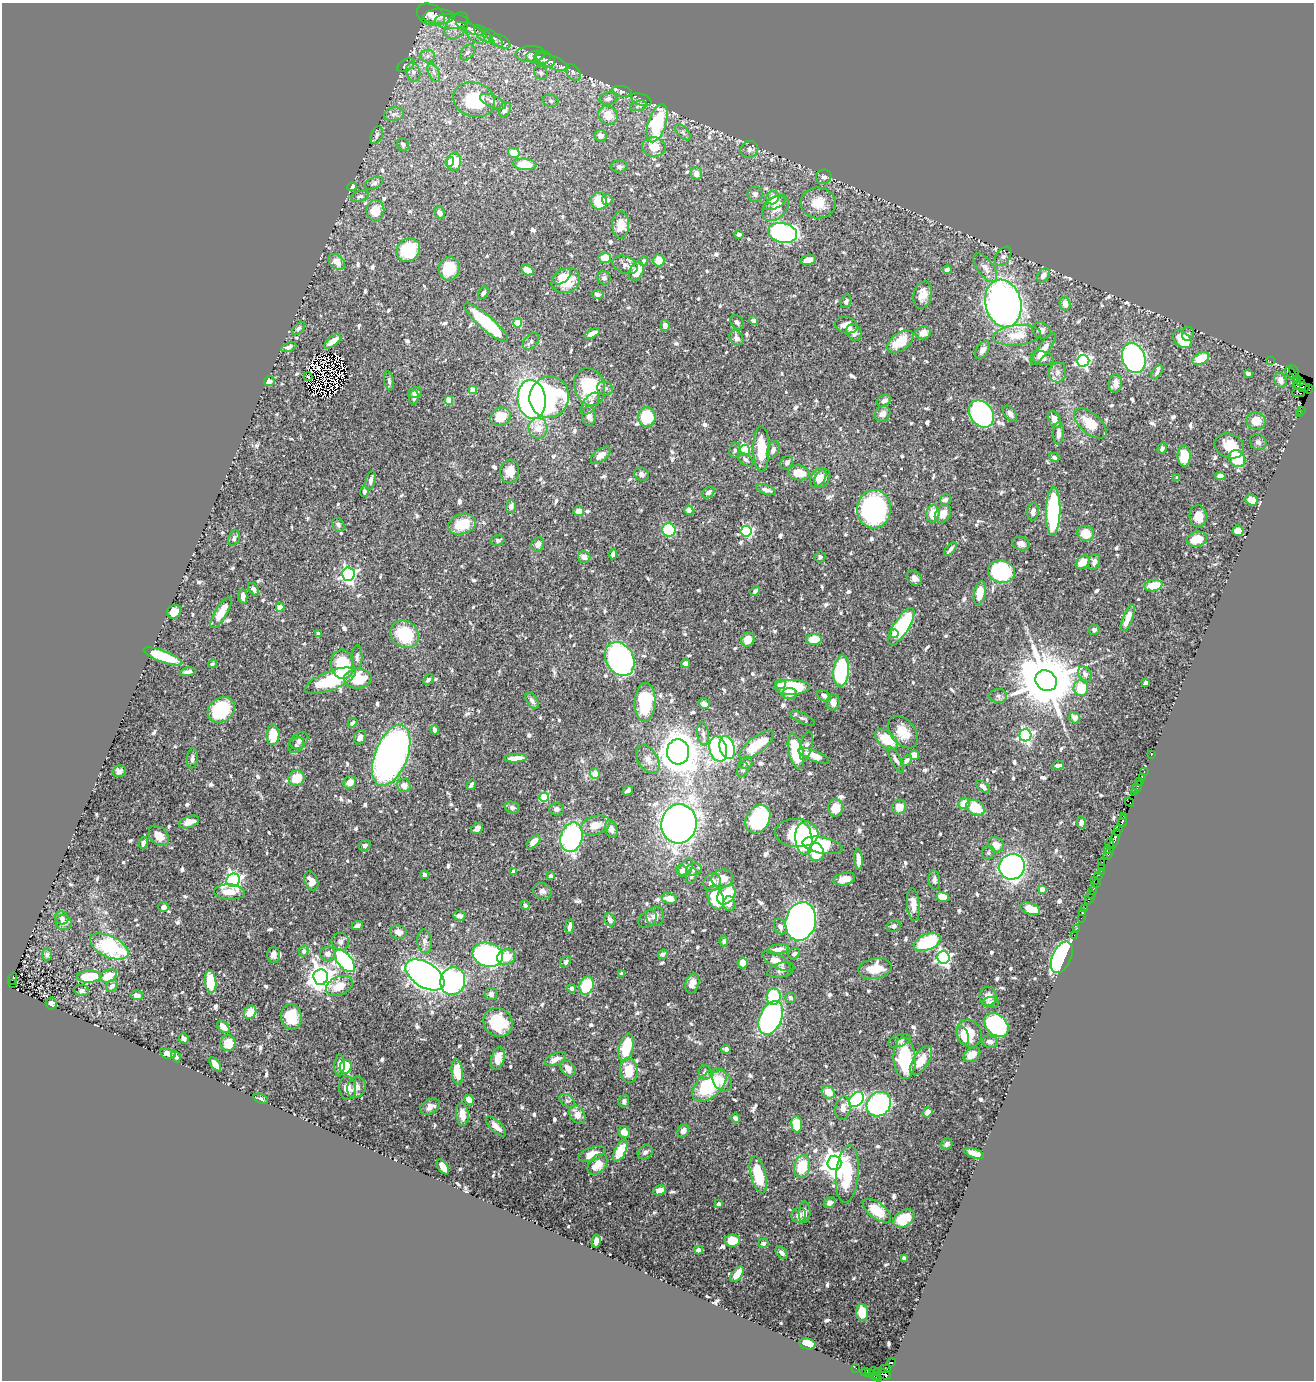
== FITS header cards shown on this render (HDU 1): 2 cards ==
NAXIS1  =                 1312
NAXIS2  =                 1378

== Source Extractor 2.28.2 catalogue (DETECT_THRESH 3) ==
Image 1312 x 1378 px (HDU 1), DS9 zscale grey, 1 PNG px = 1 image px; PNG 1316 x 1382 px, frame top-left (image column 1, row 1378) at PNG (2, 3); each listed source drawn as its Kron ellipse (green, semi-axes under 4 px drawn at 4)
Background 0.779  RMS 0.018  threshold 0.0546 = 3 sigma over >= 5 px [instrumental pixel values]
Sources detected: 825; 5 with non-positive FLUX_AUTO (blend fragments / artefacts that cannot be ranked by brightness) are neither listed nor drawn; of the other 820, the 500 brightest by FLUX_AUTO listed and drawn (320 fainter detections omitted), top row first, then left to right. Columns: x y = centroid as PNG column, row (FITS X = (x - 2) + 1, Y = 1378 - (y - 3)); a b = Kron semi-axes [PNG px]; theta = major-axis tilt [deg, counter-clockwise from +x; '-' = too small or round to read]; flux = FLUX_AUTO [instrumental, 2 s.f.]
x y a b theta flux
431 15 14 10 -26 8.4
439 17 15 7 2 7.3
451 21 17 8 0 11
456 26 15 10 54 12
471 29 15 4 -20 4.2
474 33 13 6 -45 6.2
483 34 11 5 -45 3.9
494 38 12 5 -45 3.3
501 42 10 6 -33 3.8
467 52 9 6 50 3.8
530 54 15 8 3 7.3
427 56 7 6 - 4.7
538 57 12 6 -3 5.3
545 59 11 7 -25 4.2
552 62 17 6 -22 8.6
406 65 9 5 31 3.7
413 72 9 7 -71 6
434 73 10 5 -63 4.2
541 73 7 6 - 3.3
573 73 9 6 -49 4.3
622 91 10 5 -11 3.7
608 99 9 6 9 4.7
474 100 21 17 -19 69
641 100 10 5 -21 3.5
551 101 8 6 -16 3.2
493 102 14 6 -23 5.9
638 106 8 5 18 3.4
505 109 8 5 65 4.2
394 114 10 7 9 4.7
608 115 10 9 - 19
657 123 20 9 72 94
683 132 10 5 -46 3.4
377 135 9 5 69 3.9
600 136 6 6 - 6.1
403 145 6 5 - 3.7
654 147 12 9 -4 23
749 149 9 8 - 6.1
514 153 6 5 - 18
450 162 5 4 - 19
454 162 9 7 79 23
525 164 12 5 -5 26
619 167 8 6 -1 3.5
696 174 6 5 - 8.3
824 177 8 7 - 4.3
374 183 10 5 24 3.5
352 187 5 4 - 7.8
755 194 7 7 - 4.4
360 196 9 5 17 3.1
773 198 7 6 - 18
607 200 5 5 - 3.3
599 201 8 8 - 40
774 203 12 5 25 6.9
818 203 17 15 -1 24
776 208 15 10 42 16
375 210 10 9 - 27
440 213 6 5 - 5.6
621 225 13 8 88 18
783 233 14 10 -12 340
739 235 5 4 - 4.6
408 250 12 11 - 59
1003 256 11 6 55 3.9
605 258 6 5 - 23
659 260 6 6 - 19
808 260 8 5 12 8.2
643 261 5 3 - 3
337 262 9 6 -42 13
625 265 13 8 -21 6.8
985 268 17 8 -54 10
449 269 12 10 78 35
527 270 6 5 - 13
947 270 4 4 - 8.3
636 271 10 6 59 21
1043 275 8 6 55 7.7
562 277 10 6 37 11
604 278 7 6 - 3.8
566 281 15 12 25 35
483 293 7 4 59 3.9
597 294 6 4 -12 3.7
923 295 14 9 75 15
846 301 7 5 61 4.2
1003 303 24 18 -77 530
1065 304 7 5 -77 12
754 321 5 4 - 5.6
486 322 28 7 -40 91
737 322 8 6 -53 3.6
518 323 4 4 - 39
665 325 5 4 - 4.7
846 325 11 8 -11 14
298 328 8 5 46 3.5
1041 330 9 7 -25 5.3
854 332 9 7 -56 7.3
923 333 7 6 - 12
592 334 8 4 25 8.8
1188 334 7 6 - 3.4
1017 335 24 10 5 26
736 338 8 6 -49 5.5
1182 339 10 7 -42 36
333 341 10 4 38 13
531 341 10 6 46 4.2
900 341 15 8 36 28
289 347 8 4 21 4.9
1043 349 19 5 53 17
982 350 10 6 57 5.5
1042 358 11 7 -13 7.4
1134 358 15 11 -72 280
1201 358 9 5 26 33
1083 361 6 6 - 270
1270 361 2 2 - 32
1294 371 6 3 -61 160
1057 372 10 8 76 6.6
1157 372 8 4 53 3.6
1291 373 7 3 -53 100
1248 374 4 4 - 3.7
308 377 4 3 - 3
1297 379 3 2 - 29
1280 380 7 6 - 9.5
269 381 5 4 - 4.7
389 381 10 5 -80 3.3
1300 382 3 2 - 54
1115 384 9 6 83 9.9
1296 385 2 2 - 40
590 387 19 15 -72 72
1302 387 8 4 -19 170
605 388 8 7 - 4.4
1309 389 4 3 - 64
473 390 4 4 - 22
415 393 7 5 16 5.8
1298 393 6 2 0 130
414 397 7 5 83 3.9
549 397 21 19 66 190
532 399 20 14 -82 390
449 400 4 4 - 35
884 401 8 5 31 5.3
590 404 12 6 54 6.1
1301 410 2 2 - 14
882 414 8 7 - 8.3
981 414 15 11 -55 290
1010 414 9 5 -56 5.1
1299 414 3 2 - 32
589 416 10 7 -88 9.1
500 417 10 8 29 23
647 417 9 9 - 43
1054 419 9 5 -64 8
1256 421 9 8 - 18
1090 423 20 10 -41 27
538 428 10 9 - 17
1058 433 11 5 88 7.8
1258 442 8 7 - 4.4
1229 446 15 12 -23 24
1162 448 5 4 - 3.9
761 449 23 8 -90 33
735 450 7 5 78 3
744 450 5 5 - 41
773 450 9 5 68 5.1
601 455 11 6 37 11
1184 456 10 6 -89 47
1054 457 5 3 - 3.2
1237 459 9 7 -52 54
746 460 9 5 -38 3.9
787 463 7 6 - 3.3
510 471 12 9 83 15
799 473 11 7 -10 22
641 474 7 6 - 4.8
1220 476 5 4 - 5.5
818 478 11 7 59 11
822 478 10 7 58 11
1177 478 4 3 - 3.1
371 480 10 4 78 4
766 490 10 4 -20 5.9
364 492 5 4 - 3.6
708 492 7 5 39 6
945 499 6 5 - 4.4
1252 500 6 5 - 13
511 506 6 5 - 7.4
874 509 19 17 85 190
689 510 5 4 - 5.6
578 511 5 5 - 12
1033 512 9 5 83 5.4
1053 512 24 7 89 160
933 514 9 6 84 23
943 514 10 7 54 12
1198 516 11 8 -87 13
462 524 14 10 18 37
338 525 7 5 -55 3.9
669 530 7 6 - 71
746 531 5 5 - 140
1238 531 5 5 - 13
1085 533 8 7 - 21
234 538 8 5 68 4
1197 539 10 7 16 24
498 540 7 5 17 3.5
538 544 7 6 - 7.1
1021 544 9 6 -18 6.6
950 549 8 3 48 3.5
613 554 5 4 - 8.5
584 557 6 6 - 8.9
820 557 5 5 - 3.2
1083 562 8 6 40 17
1094 562 8 5 70 4.6
1001 572 13 11 -13 140
348 574 6 6 - 310
914 578 8 6 -41 5.5
1153 586 9 5 12 24
254 589 7 4 -54 4.4
755 591 5 4 - 3.2
980 593 12 5 79 20
243 596 7 4 -89 7.4
280 607 4 4 - 19
174 612 7 6 - 16
221 612 18 6 59 23
1128 618 14 5 69 16
901 627 21 7 58 110
1094 630 5 5 - 3.6
319 633 4 3 - 3.1
405 634 15 13 -36 61
894 634 4 3 - 8.1
814 639 8 5 4 24
748 640 7 6 - 12
163 656 20 5 -20 60
357 657 12 5 86 4.1
620 659 18 13 -59 340
685 663 5 4 - 4.5
212 664 4 3 - 3.1
342 664 15 11 -84 70
841 671 15 7 84 130
188 672 8 4 10 4.2
1085 674 8 6 -51 4.6
358 679 13 10 2 40
428 680 6 4 46 3.6
330 681 27 9 21 70
1046 681 11 10 - 10000
1146 683 4 3 - 3.4
780 684 5 5 - 8.8
792 687 17 7 0 68
1081 688 8 7 - 36
789 694 8 5 3 9.2
824 696 7 5 -34 4.6
998 696 9 7 -1 4
532 701 9 5 -58 4.3
645 702 19 10 89 92
833 702 8 6 -87 8.2
704 704 6 5 - 8.3
221 710 14 11 38 91
803 718 13 5 -26 3.8
1075 718 6 5 - 7.1
352 723 5 4 - 3.2
435 730 4 4 - 6
903 732 18 12 -51 24
703 734 12 6 -82 5.6
273 735 10 6 88 32
1025 735 6 6 - 270
360 737 7 6 - 6.2
886 739 13 8 -38 36
299 741 10 7 39 5.1
296 745 9 6 46 3.5
757 745 21 8 37 52
806 746 15 6 77 6.5
727 747 11 7 -74 150
718 749 13 8 -75 200
796 751 18 7 -77 70
678 752 12 11 - 2300
391 755 32 16 68 600
914 755 5 4 - 13
1151 755 2 2 - 20
814 756 16 5 -22 19
192 758 10 5 83 4.9
516 758 11 4 3 15
648 759 15 10 -58 11
896 760 14 4 -61 4.5
906 761 6 4 50 4.4
746 763 6 6 - 4.6
1058 765 6 3 7 4.3
743 770 7 5 71 3.9
119 771 7 5 16 4.4
1144 772 3 2 - 40
595 774 5 5 - 10
1142 777 2 2 - 35
296 778 8 7 - 31
1140 781 3 2 - 59
350 782 6 6 - 12
471 785 5 3 - 3.8
404 786 7 6 - 9.8
983 787 8 4 -38 6.3
1137 787 7 3 59 120
628 791 5 4 - 5.1
1134 792 3 3 - 48
544 797 5 4 - 54
1129 802 5 3 - 82
964 803 6 5 - 17
899 807 7 6 - 16
512 808 7 6 - 4.6
835 808 8 7 - 19
976 808 10 7 -32 34
556 809 7 6 - 4.6
1123 816 3 2 - 43
758 819 15 11 60 140
1122 821 6 3 70 130
189 822 10 5 20 10
1081 823 6 4 -82 3.9
679 824 19 18 - 740
596 825 15 9 17 17
477 828 6 5 - 6.1
611 829 9 6 -71 7.6
1118 830 6 3 70 160
797 833 21 14 -4 170
159 836 11 8 -46 11
571 837 15 11 75 210
804 839 16 8 -83 60
1115 839 10 3 69 260
534 842 8 4 46 12
143 843 6 4 73 5.2
1110 843 5 4 - 190
823 845 20 8 -10 63
996 845 8 7 - 12
365 846 6 5 - 4.2
1107 850 3 3 - 69
816 852 9 7 -82 63
988 853 7 6 - 3
1109 854 6 3 56 170
858 859 11 4 -86 8.4
1102 862 2 2 - 49
685 867 10 6 51 8.1
1012 867 13 12 - 490
1101 867 3 2 - 41
694 869 7 6 - 5.4
681 871 6 5 - 3.8
513 872 4 3 - 9.7
1101 872 3 2 - 45
424 875 4 3 - 4
1098 875 3 2 - 56
551 876 4 3 - 6.3
691 876 8 5 68 3
722 878 11 9 8 15
844 879 11 6 12 14
233 880 7 6 - 450
934 880 9 6 -87 3.7
1094 880 2 2 - 59
311 881 10 6 -67 13
712 882 9 8 - 10
1096 884 3 3 - 150
1042 889 4 4 - 11
1093 890 4 2 - 120
542 891 9 8 - 4.9
229 892 15 7 -3 18
1091 894 2 2 - 35
726 895 11 7 52 44
943 897 6 4 -13 18
669 898 8 5 -11 13
716 898 12 7 -70 44
1090 898 7 3 62 59
729 904 7 6 - 7.9
525 905 5 4 - 3.4
913 905 16 6 -85 15
164 907 5 5 - 7.1
1085 908 3 3 - 76
1030 909 10 5 -20 22
1083 913 3 2 - 13
459 916 6 4 -6 6.5
655 916 10 9 - 8.5
62 918 7 6 - 5.4
1081 918 2 2 - 26
648 919 10 7 40 3.9
610 920 7 5 -63 6.1
801 921 19 15 77 760
64 923 8 7 - 6.3
357 926 5 3 - 3.3
894 926 7 6 - 3.8
570 927 7 3 82 5.2
780 927 8 6 -64 5.1
1077 928 2 2 - 9
398 932 8 6 -12 7.6
1074 935 2 2 - 5.3
424 941 12 7 -85 5.9
724 941 5 4 - 3.2
340 942 9 8 - 4.9
927 942 14 8 21 80
109 947 21 10 -26 110
778 949 11 5 8 6.3
304 951 5 4 - 3.4
328 954 8 7 - 5.6
663 954 5 4 - 3.7
794 954 6 5 - 3.4
47 955 6 5 - 3.8
273 955 8 6 86 9.8
488 955 15 12 -17 360
506 957 9 7 22 24
1062 957 16 9 65 290
943 958 6 6 - 280
345 961 13 7 -51 190
777 961 16 7 -31 13
566 962 6 4 51 4.2
743 963 5 5 - 13
875 969 17 10 11 25
781 970 14 7 16 5.2
622 974 4 4 - 4.7
425 975 22 12 -32 1100
108 976 9 6 25 21
89 977 12 6 3 50
321 977 7 7 - 1300
12 979 6 3 74 230
453 981 14 12 74 210
210 982 11 5 -84 44
692 983 10 6 72 9.3
12 984 3 2 - 99
112 986 6 5 - 5.9
339 986 14 9 24 21
586 986 9 7 67 78
572 988 4 4 - 4.2
82 990 7 5 -6 3.8
491 994 6 6 - 5.4
137 995 6 5 - 6
988 996 9 8 - 11
774 997 8 7 - 81
790 997 5 5 - 3.4
991 1003 8 5 -1 3.7
51 1004 6 5 - 4.5
250 1012 7 5 51 24
291 1017 13 10 -82 33
771 1018 18 11 66 250
498 1022 15 13 -42 50
996 1025 14 10 -45 180
223 1027 7 5 -46 11
969 1033 14 12 -62 31
963 1036 9 5 -74 7.7
184 1038 5 4 - 3.5
899 1041 12 6 18 4.7
990 1042 8 6 -10 6.1
228 1043 8 7 - 24
626 1047 14 7 74 48
726 1049 5 4 - 3.5
168 1054 8 5 -15 7
972 1055 9 6 37 9.6
176 1056 6 4 -68 4.5
498 1058 11 6 75 15
905 1058 21 11 -86 82
555 1059 11 5 25 10
921 1061 16 8 57 21
215 1064 8 4 -53 14
339 1065 11 5 86 6.5
346 1067 7 5 69 44
568 1069 8 6 -48 8.5
629 1070 12 9 -83 30
457 1072 13 5 -84 31
705 1072 7 6 - 5.5
722 1081 11 8 -52 15
710 1085 20 11 43 91
356 1087 10 9 - 6.8
347 1088 12 8 -84 12
828 1092 7 6 - 16
261 1099 7 4 -23 3.3
856 1099 8 6 46 190
469 1100 5 4 - 9.9
567 1101 8 5 -35 3.3
624 1101 6 5 - 3.7
879 1104 13 11 46 280
430 1107 10 7 27 6.7
843 1108 12 7 80 7.8
927 1112 5 4 - 6.9
462 1114 11 6 -84 13
577 1115 10 7 -55 12
736 1118 5 4 - 5.6
797 1124 8 5 -83 33
496 1126 13 5 -44 11
683 1131 7 5 61 7.2
624 1132 6 5 - 10
947 1144 6 5 - 3.6
620 1151 12 5 64 34
645 1152 8 6 40 4.5
974 1153 10 4 -17 14
592 1154 14 6 20 13
834 1163 7 7 - 1400
597 1164 12 8 48 18
802 1166 11 8 75 34
443 1167 8 4 -56 11
847 1174 29 11 85 53
758 1175 19 7 -76 47
659 1190 7 4 19 6.9
830 1203 6 5 - 4.2
719 1204 4 3 - 4.7
877 1211 16 8 -36 38
805 1212 10 6 88 5.5
799 1215 8 7 - 7.6
904 1219 11 8 34 39
596 1241 6 4 80 6.4
732 1241 8 6 0 26
763 1243 5 5 - 3.3
699 1250 4 4 - 7
782 1253 7 4 -47 5
904 1258 4 3 - 3.4
737 1274 9 5 53 20
862 1313 8 6 -87 25
807 1344 8 5 -14 26
891 1362 4 3 - 540
856 1368 2 2 - 18
885 1369 5 3 - 320
874 1371 5 3 - 42
865 1372 5 3 - 40
883 1374 9 5 -20 150
874 1375 9 3 -31 290
877 1375 5 3 - 270
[320 fainter detections neither listed nor drawn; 5 non-positive-flux detections neither listed nor drawn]